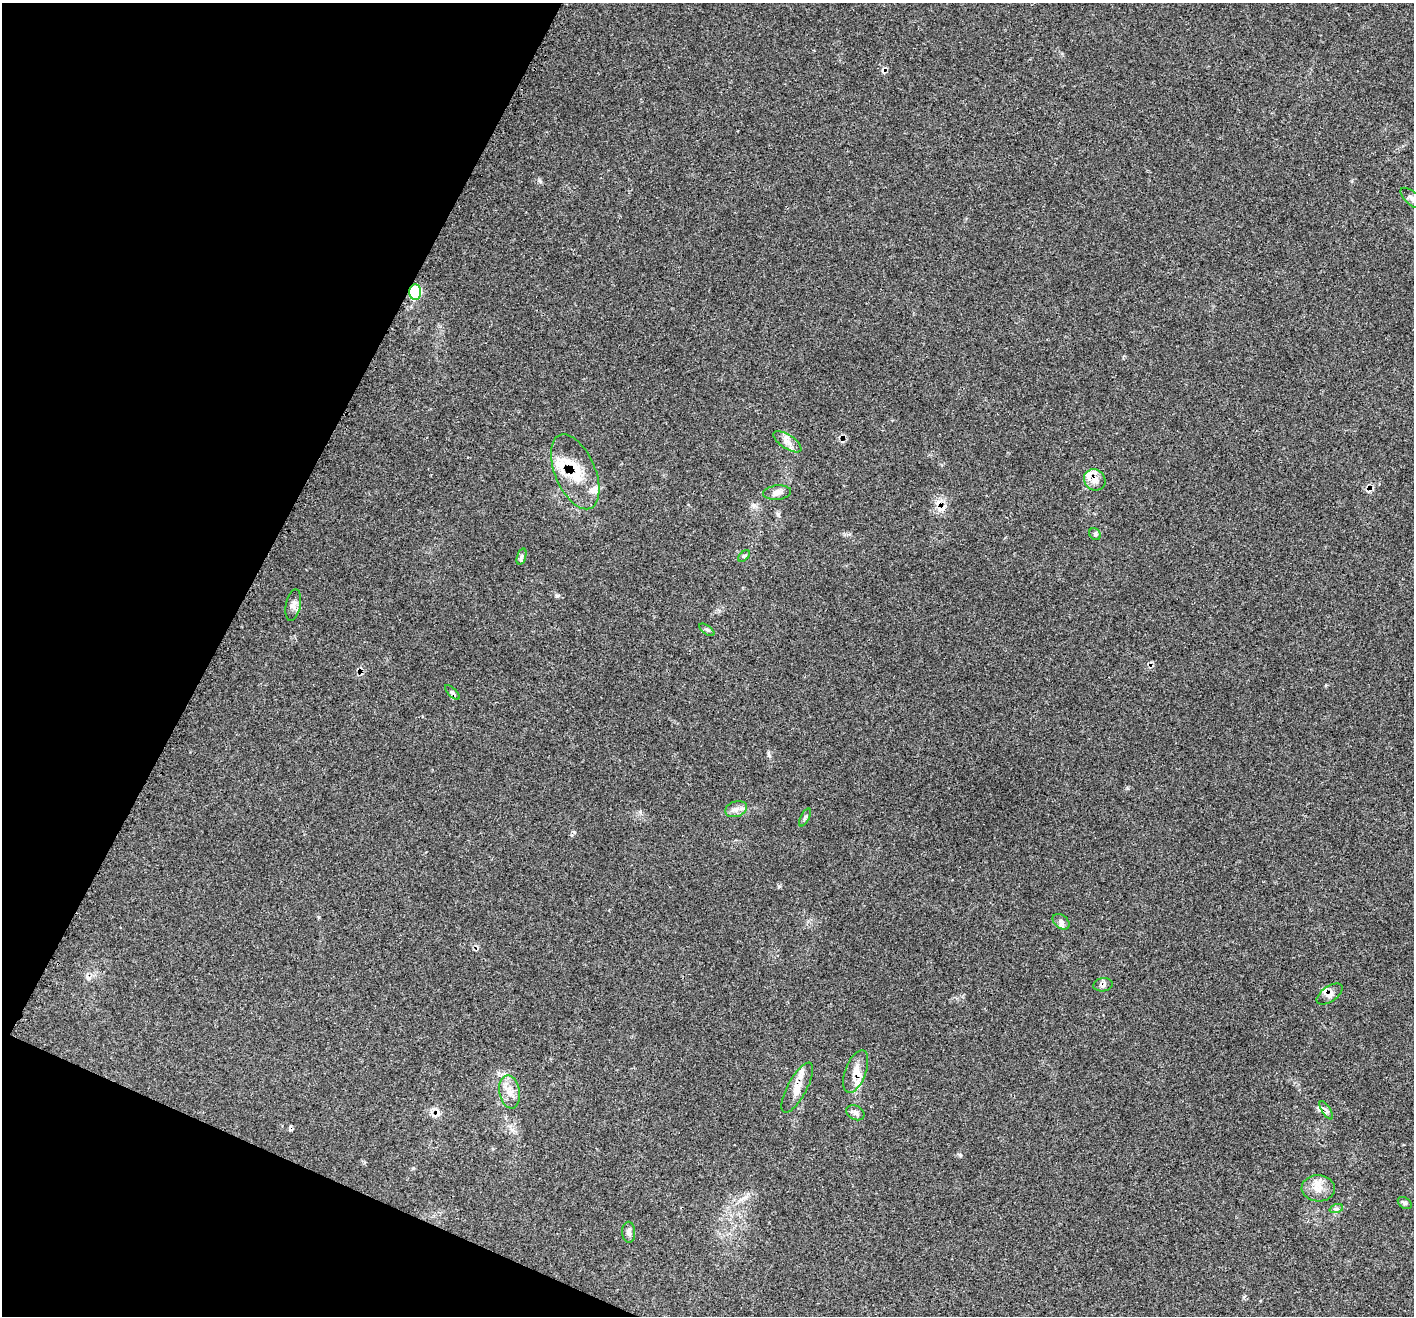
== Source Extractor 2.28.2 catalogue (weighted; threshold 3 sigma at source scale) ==
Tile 9 of 4 x 4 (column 1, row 3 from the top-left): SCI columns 26-1437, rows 1620-2933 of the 5693 x 5706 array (HDU 1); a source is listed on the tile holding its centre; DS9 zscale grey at full resolution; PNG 1416 x 1318 px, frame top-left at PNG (2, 3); each listed source drawn as its Kron ellipse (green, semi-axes under 4 px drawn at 4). Shown black and unused: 21% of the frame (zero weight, under 3 of 4 exposures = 2% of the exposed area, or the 3 px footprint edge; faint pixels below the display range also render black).
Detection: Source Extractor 2.28.2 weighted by HDU 2 'WHT'; one run over the whole footprint, this tile lists its part. Background 0.0705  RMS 0.0055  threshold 0.0249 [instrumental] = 3 sigma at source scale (4.5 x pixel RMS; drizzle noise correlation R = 1.50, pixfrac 1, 0.05/0.05 arcsec/px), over >= 5 px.
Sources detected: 34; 4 cosmic-ray / hot-pixel residue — neither listed nor drawn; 4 inside a brighter listed object's ellipse — not listed separately; the other 26 listed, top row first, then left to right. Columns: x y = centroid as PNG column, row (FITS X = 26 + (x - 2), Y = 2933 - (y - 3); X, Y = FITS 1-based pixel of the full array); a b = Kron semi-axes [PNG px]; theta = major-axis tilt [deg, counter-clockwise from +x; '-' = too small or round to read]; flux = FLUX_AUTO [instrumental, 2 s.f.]
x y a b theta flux
1412 198 14 6 -42 2.2
415 292 7 6 - 68
787 442 16 7 -33 3.7
575 472 40 20 -67 21
1095 480 11 10 - 4.2
777 493 14 7 6 2.9
1095 534 6 5 - 0.95
744 556 7 4 44 0.74
521 557 8 3 71 1.1
293 605 16 7 78 2.8
707 630 9 4 -35 0.98
452 692 9 4 -45 0.97
736 809 11 7 19 3
805 817 10 4 64 1.2
1061 922 9 6 -38 1.9
1103 985 10 6 10 2
1330 994 15 7 35 3.1
856 1071 22 10 70 6.8
797 1088 28 9 62 6.6
509 1092 17 10 -78 5.9
1326 1110 10 3 -57 1.3
855 1113 9 7 -27 1.9
1318 1188 16 13 -3 6.5
1405 1203 8 5 -36 1.1
1336 1209 7 4 18 0.93
629 1232 10 6 -87 1.8
Overlapping masked pixels (flux is a lower limit): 6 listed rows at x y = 415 292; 575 472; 1103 985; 1330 994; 856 1071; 797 1088
Isophote crosses this tile's border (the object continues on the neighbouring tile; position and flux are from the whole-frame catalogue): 1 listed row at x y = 1412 198
Unlisted compact peaks at least as high as the median listed source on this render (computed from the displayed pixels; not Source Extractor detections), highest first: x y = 960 1155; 557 596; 779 886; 769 755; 539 180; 574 832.